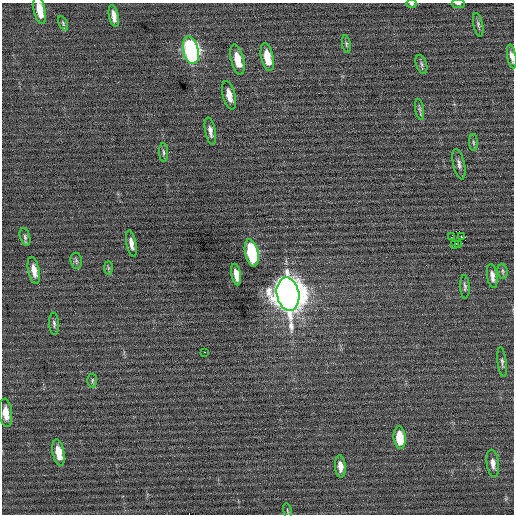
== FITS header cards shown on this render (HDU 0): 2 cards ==
NAXIS1  =                  512 / Axis length
NAXIS2  =                  512 / Axis length

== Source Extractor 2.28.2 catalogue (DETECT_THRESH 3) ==
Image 512 x 512 px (HDU 0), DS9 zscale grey, 1 PNG px = 1 image px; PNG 516 x 516 px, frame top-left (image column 1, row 512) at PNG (2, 3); each listed source drawn as its Kron ellipse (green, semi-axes under 4 px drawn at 4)
Background -0.00762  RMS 0.71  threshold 2.12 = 3 sigma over >= 5 px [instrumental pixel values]
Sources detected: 43; all 43 listed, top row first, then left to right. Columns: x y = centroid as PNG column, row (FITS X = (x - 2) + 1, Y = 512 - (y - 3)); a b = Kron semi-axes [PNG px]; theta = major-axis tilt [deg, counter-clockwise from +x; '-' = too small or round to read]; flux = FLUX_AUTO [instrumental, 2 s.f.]
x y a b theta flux
411 4 5 4 - 65
458 4 7 3 -5 70
40 10 14 5 -78 860
114 16 11 4 -78 380
63 23 8 4 -64 84
478 25 12 4 -78 120
346 44 9 4 -80 91
191 50 14 7 -77 11000
512 56 12 4 -80 240
267 57 14 6 -77 1100
237 59 15 6 -77 1000
421 64 10 5 -72 120
229 95 14 6 -77 570
420 109 10 3 -81 100
210 131 14 5 -79 250
473 142 8 4 -88 87
164 152 9 4 -87 94
459 164 15 5 -77 200
461 236 3 2 - 31
25 237 9 5 -75 110
451 237 2 2 - 2700
131 244 13 5 -79 310
455 244 3 2 - 77
458 245 4 2 - 910
252 253 14 6 -78 4400
76 261 8 5 -83 120
108 268 7 4 -90 77
34 270 14 5 -78 460
503 271 7 5 -81 99
236 274 11 4 -80 470
492 276 12 5 -82 290
465 287 11 4 -87 120
288 294 17 11 -78 88000
54 324 11 5 -86 140
204 352 2 2 - 170
502 362 15 4 -83 140
92 380 7 5 89 81
6 413 14 6 -84 540
400 438 11 6 -85 1300
58 452 13 6 -79 790
493 463 14 6 -82 290
340 466 11 5 -85 390
287 511 8 3 -78 53
At the frame edge (FLAGS 8, measured only in part): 5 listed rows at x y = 411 4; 458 4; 40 10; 512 56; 6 413